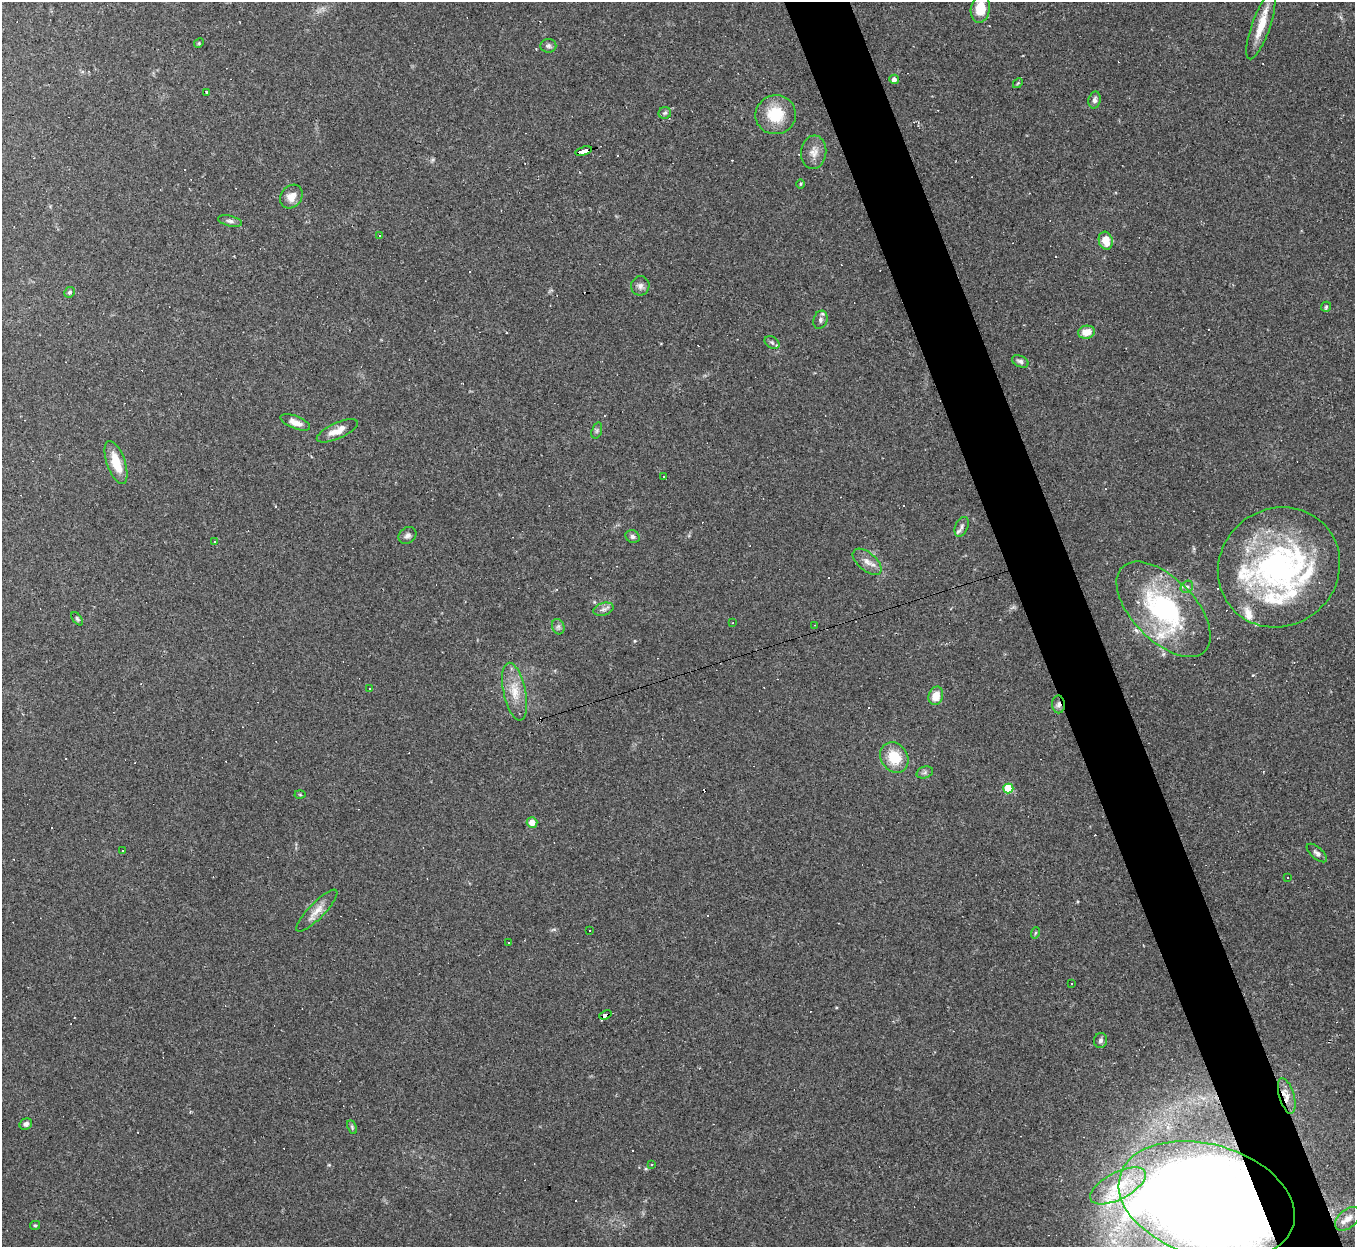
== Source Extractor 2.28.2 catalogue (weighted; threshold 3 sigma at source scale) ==
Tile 6 of 4 x 4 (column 2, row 2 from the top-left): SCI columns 1354-2706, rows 2762-4006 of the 5412 x 5396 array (HDU 1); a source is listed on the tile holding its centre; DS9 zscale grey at full resolution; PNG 1357 x 1249 px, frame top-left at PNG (2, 2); each listed source drawn as its Kron ellipse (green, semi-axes under 4 px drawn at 4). Shown black and unused: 5% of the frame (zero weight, under 2 of 3 exposures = <1% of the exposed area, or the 3 px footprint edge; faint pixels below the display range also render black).
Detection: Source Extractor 2.28.2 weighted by HDU 2 'WHT'; one run over the whole footprint, this tile lists its part. Background 0.0861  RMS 0.0075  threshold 0.0339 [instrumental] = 3 sigma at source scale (4.5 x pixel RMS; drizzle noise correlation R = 1.50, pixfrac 1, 0.05/0.05 arcsec/px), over >= 5 px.
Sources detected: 105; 1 inside a brighter object's white glare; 27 cosmic-ray / hot-pixel residue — neither listed nor drawn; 8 inside a brighter listed object's ellipse — not listed separately; the other 69 listed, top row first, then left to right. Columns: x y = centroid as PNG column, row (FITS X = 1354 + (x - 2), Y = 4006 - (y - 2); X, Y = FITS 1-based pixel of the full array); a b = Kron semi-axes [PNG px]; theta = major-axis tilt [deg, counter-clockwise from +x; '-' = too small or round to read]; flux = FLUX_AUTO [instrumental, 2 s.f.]
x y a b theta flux
980 9 14 9 81 16
1261 26 35 9 71 16
199 43 5 4 - 0.82
548 46 8 7 - 2
894 79 4 4 - 3.8
1018 83 6 4 46 0.89
207 93 3 3 - 2.7
1095 100 8 6 77 2.5
665 113 6 6 - 1.6
776 115 20 19 - 26
583 151 8 3 17 96
814 152 17 12 84 7.3
800 184 5 3 - 0.72
291 197 12 10 51 6.9
230 221 12 5 -14 2.3
380 235 3 2 - 0.73
1106 241 9 7 -73 11
640 286 9 9 - 3.2
70 292 6 5 - 1.5
1326 307 5 5 - 1
820 320 9 7 72 2.6
1086 332 8 6 12 9.4
772 342 8 5 -30 1.7
1020 361 8 5 -25 2.2
295 422 15 6 -21 6.1
337 431 22 8 24 8.7
597 431 8 5 71 1.5
116 462 22 9 -71 16
664 476 2 2 - 0.68
962 527 10 6 66 2.8
407 535 9 7 35 2.6
633 537 7 6 - 2.1
214 541 3 2 - 0.91
867 562 17 9 -40 6.2
1279 567 62 58 37 190
1187 587 7 5 43 1.9
603 609 10 6 17 2.6
1164 609 59 31 -46 110
77 619 8 4 -53 1.2
733 623 3 2 - 0.47
815 625 2 2 - 0.4
558 627 8 6 -70 1.9
370 689 3 2 - 0.64
515 692 29 11 -78 14
936 696 9 7 74 9.9
1058 704 9 6 -89 2.6
894 757 16 13 -56 21
925 772 8 6 19 2.1
1008 788 5 5 - 38
300 795 5 3 - 0.79
532 822 5 5 - 7.6
122 850 3 2 - 0.84
1317 853 12 5 -41 2.6
1287 878 2 2 - 0.51
317 911 28 8 46 8.3
589 931 3 2 - 0.64
1035 933 6 3 70 0.9
509 943 3 3 - 3.4
1071 984 3 2 - 0.7
605 1015 6 3 21 89
1101 1040 7 6 - 2
1287 1096 18 7 -74 6.5
26 1124 6 5 - 2.6
352 1127 7 4 -66 1.3
652 1164 3 2 - 0.76
1118 1186 30 13 28 22
1207 1200 90 56 -16 1800
1348 1219 15 9 40 6
35 1225 5 4 - 0.99
Overlapping masked pixels (flux is a lower limit): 5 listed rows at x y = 583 151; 1058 704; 605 1015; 1287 1096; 1207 1200
Isophote crosses this tile's border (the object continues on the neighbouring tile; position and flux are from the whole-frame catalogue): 2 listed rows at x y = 980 9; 1207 1200